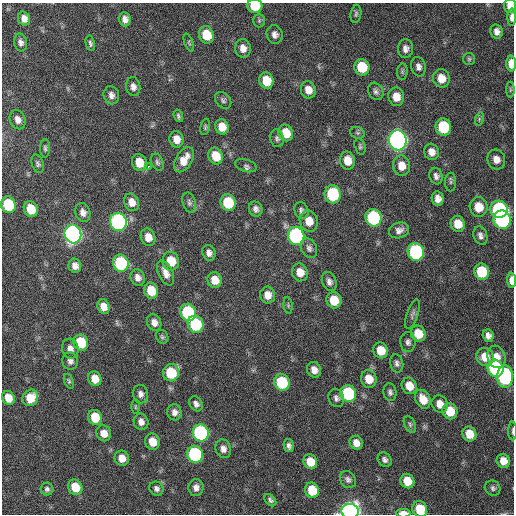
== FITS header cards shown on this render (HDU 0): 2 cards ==
NAXIS1  =                  512 / Axis length
NAXIS2  =                  512 / Axis length

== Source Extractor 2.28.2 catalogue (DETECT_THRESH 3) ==
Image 512 x 512 px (HDU 0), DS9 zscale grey, 1 PNG px = 1 image px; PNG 516 x 516 px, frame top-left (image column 1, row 512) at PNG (2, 3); each listed source drawn as its Kron ellipse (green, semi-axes under 4 px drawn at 4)
Background 397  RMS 11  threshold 31.9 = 3 sigma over >= 5 px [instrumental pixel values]
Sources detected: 159; all 159 listed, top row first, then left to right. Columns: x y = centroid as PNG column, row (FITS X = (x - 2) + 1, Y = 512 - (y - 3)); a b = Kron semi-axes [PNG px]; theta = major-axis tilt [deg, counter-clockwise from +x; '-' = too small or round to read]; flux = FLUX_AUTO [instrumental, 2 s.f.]
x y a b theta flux
255 6 7 7 - 22000
510 6 7 6 - 5400
356 14 9 5 81 1700
512 17 9 4 89 3600
24 19 7 6 - 4900
125 19 7 5 -84 3900
259 20 7 5 89 1600
497 31 7 6 - 3400
206 35 9 7 -72 18000
275 35 9 8 - 3800
21 42 9 6 -78 2900
90 43 8 4 -77 1700
189 43 9 4 -69 1300
243 48 9 8 - 5500
405 49 9 7 86 3600
469 59 6 6 - 1200
511 64 8 5 -87 9300
362 67 8 7 - 21000
418 67 10 7 -74 3100
402 72 8 5 84 1300
441 78 9 8 - 9300
266 81 8 7 - 14000
133 87 9 7 -81 3700
308 90 8 7 - 6800
510 90 8 4 90 1000
376 91 9 7 -60 2400
111 95 9 7 -76 3400
396 97 9 8 - 8500
223 100 9 7 -46 1900
178 116 6 4 -72 1500
479 119 7 4 73 1300
18 120 10 7 -66 4500
205 127 8 4 77 1200
222 127 8 6 -70 8000
443 127 8 8 - 36000
286 133 8 7 - 12000
357 133 7 5 -20 1300
277 138 9 6 -76 2000
176 139 8 7 - 6700
398 140 10 8 -83 450000
360 146 8 5 -73 1400
45 148 9 5 -89 1600
432 152 8 7 - 5100
216 156 8 7 - 13000
496 159 10 9 - 5500
184 160 14 8 59 9600
347 160 9 7 -78 9800
139 162 9 7 -69 12000
157 162 9 6 -66 1800
38 164 9 6 -72 1800
149 166 3 2 - 2800
246 166 11 6 -17 2000
401 166 10 8 -80 8300
436 176 8 6 -73 2800
451 182 9 5 90 1400
333 194 9 8 - 49000
438 199 7 6 - 4500
132 202 9 7 -67 6600
189 203 10 6 -74 2300
228 203 8 7 - 30000
8 205 8 7 - 32000
479 207 10 9 - 13000
31 209 8 6 -67 16000
256 209 7 6 - 2700
499 209 8 8 - 93000
301 210 8 6 -67 2300
83 212 9 7 -70 4100
373 218 9 8 - 75000
502 220 9 8 - 120000
309 221 11 9 -73 9200
118 222 9 8 - 200000
458 224 8 7 - 11000
399 230 10 7 18 3900
73 234 9 8 - 340000
296 236 9 8 - 140000
480 236 9 6 -72 2900
148 237 9 7 -70 6900
309 248 10 7 -62 2800
416 252 9 8 - 110000
209 253 8 6 -71 3300
171 261 9 8 - 17000
121 263 9 7 -69 56000
75 266 7 6 - 3900
300 272 9 8 - 8500
482 272 8 7 - 29000
166 273 13 7 -66 5700
138 278 8 7 - 4100
215 280 8 7 - 9200
512 280 7 4 -88 6300
329 282 10 7 -69 3100
151 291 8 7 - 14000
268 295 8 7 - 6500
334 300 8 7 - 15000
288 305 8 4 -84 1200
103 307 7 6 - 6400
188 312 9 7 -68 59000
413 314 15 5 70 2400
154 322 8 7 - 4400
196 324 9 7 -65 42000
418 334 8 7 - 13000
488 335 6 5 - 3300
162 337 7 6 - 1400
408 342 10 7 -89 2700
81 343 8 7 - 27000
70 349 10 8 -77 4400
381 350 8 7 - 13000
485 357 9 8 - 11000
496 357 11 9 -71 7800
70 361 9 8 - 2800
397 363 9 6 -79 2500
495 368 9 8 - 81000
314 370 8 7 - 5500
171 373 8 8 - 29000
505 377 11 8 90 90000
95 379 7 6 - 8700
369 379 9 8 - 10000
69 381 8 4 -69 1200
282 382 8 7 - 41000
409 386 8 7 - 10000
390 392 9 6 -83 2300
140 394 9 7 -78 3300
348 394 8 7 - 62000
8 398 7 6 - 10000
30 398 8 7 - 13000
336 398 9 7 -70 2800
423 399 10 7 -65 11000
196 404 8 6 -58 2700
440 404 9 7 -58 7700
135 407 7 3 -90 820
450 411 8 7 - 17000
174 412 8 7 - 3800
95 417 8 7 - 17000
141 422 8 7 - 3900
410 424 9 5 -64 1900
513 431 9 3 89 1500
104 433 8 7 - 6700
201 433 9 8 - 130000
469 434 7 6 - 12000
153 442 8 7 - 9600
356 443 7 6 - 5600
289 446 6 5 - 2400
223 449 9 7 -71 3900
195 454 8 7 - 91000
122 458 8 7 - 7400
385 460 8 6 -49 2400
503 461 7 6 - 7800
310 462 7 6 - 11000
348 479 9 7 -55 2400
407 481 7 6 - 13000
75 487 8 7 - 16000
196 488 8 7 - 3900
493 488 8 7 - 2000
47 489 6 6 - 1900
156 489 7 6 - 2400
312 490 8 7 - 18000
270 500 7 4 -49 1600
420 509 8 7 - 18000
350 511 8 7 - 440000
403 513 7 3 -1 7500
At the frame edge (FLAGS 8, measured only in part): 9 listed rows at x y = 255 6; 510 6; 512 17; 511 64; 512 280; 513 431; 420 509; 350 511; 403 513